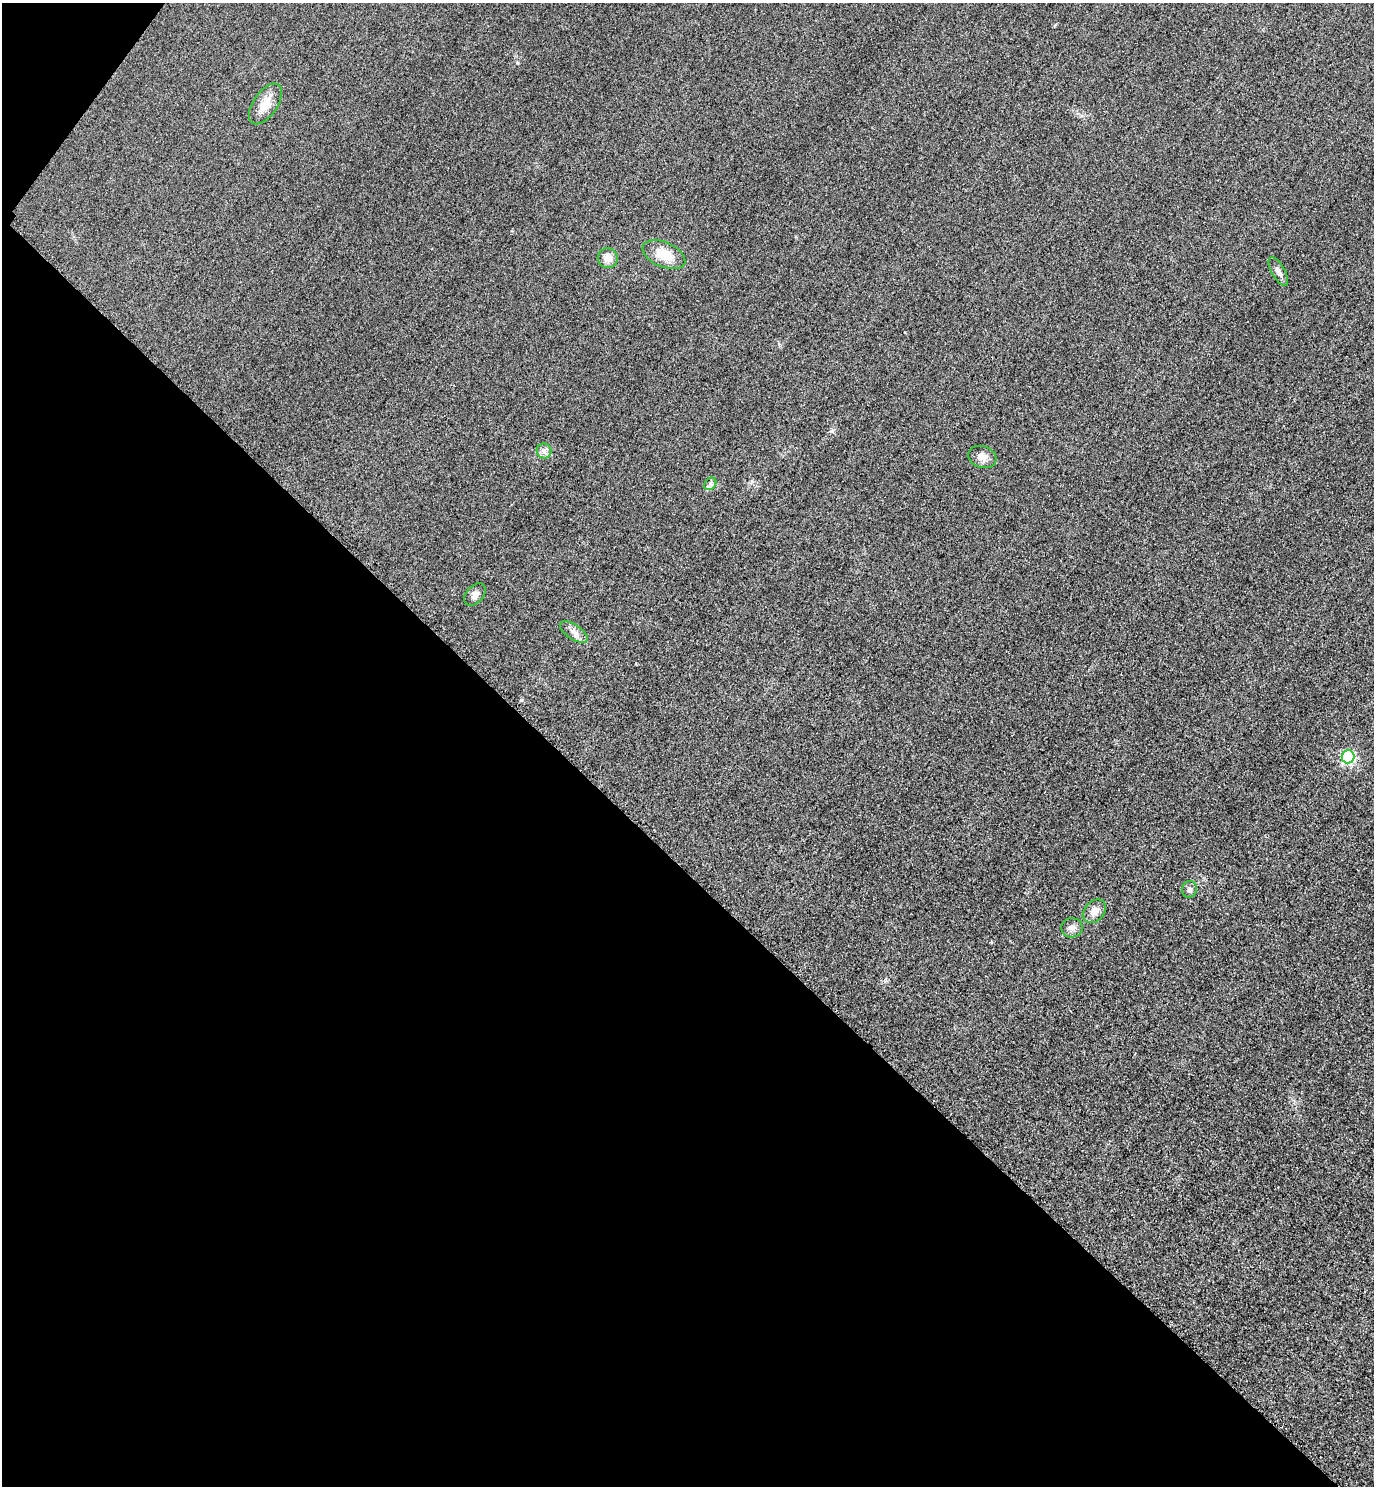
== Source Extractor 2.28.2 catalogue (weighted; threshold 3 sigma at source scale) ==
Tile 9 of 4 x 4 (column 1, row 3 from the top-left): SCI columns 325-1696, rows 1514-2997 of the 5996 x 5993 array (HDU 1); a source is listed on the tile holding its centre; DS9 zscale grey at full resolution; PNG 1376 x 1488 px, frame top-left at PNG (2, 3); each listed source drawn as its Kron ellipse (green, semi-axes under 4 px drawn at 4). Shown black and unused: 42% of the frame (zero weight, under 3 of 4 exposures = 3% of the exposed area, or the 3 px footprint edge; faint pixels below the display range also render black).
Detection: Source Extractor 2.28.2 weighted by HDU 2 'WHT'; one run over the whole footprint, this tile lists its part. Background 0.051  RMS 0.017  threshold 0.0752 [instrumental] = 3 sigma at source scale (4.5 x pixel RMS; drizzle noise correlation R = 1.50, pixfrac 1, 0.05/0.05 arcsec/px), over >= 5 px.
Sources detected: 13; all 13 listed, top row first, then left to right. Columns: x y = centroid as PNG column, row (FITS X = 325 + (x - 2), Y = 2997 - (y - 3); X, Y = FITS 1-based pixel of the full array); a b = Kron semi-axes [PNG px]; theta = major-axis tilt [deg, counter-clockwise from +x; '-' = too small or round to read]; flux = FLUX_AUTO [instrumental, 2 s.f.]
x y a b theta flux
265 104 23 12 56 24
664 255 22 12 -23 37
608 258 10 9 - 16
1278 271 16 6 -60 7.8
544 451 7 7 - 6.1
982 457 14 10 -18 13
710 484 7 5 47 4.3
475 595 13 8 47 9.1
574 632 16 7 -34 10
1348 757 6 6 - 240
1190 889 8 7 - 5.9
1094 911 13 9 45 14
1072 928 11 9 2 8.8
Unlisted compact peaks at least as high as the median listed source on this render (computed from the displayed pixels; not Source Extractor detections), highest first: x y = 832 431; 517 63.